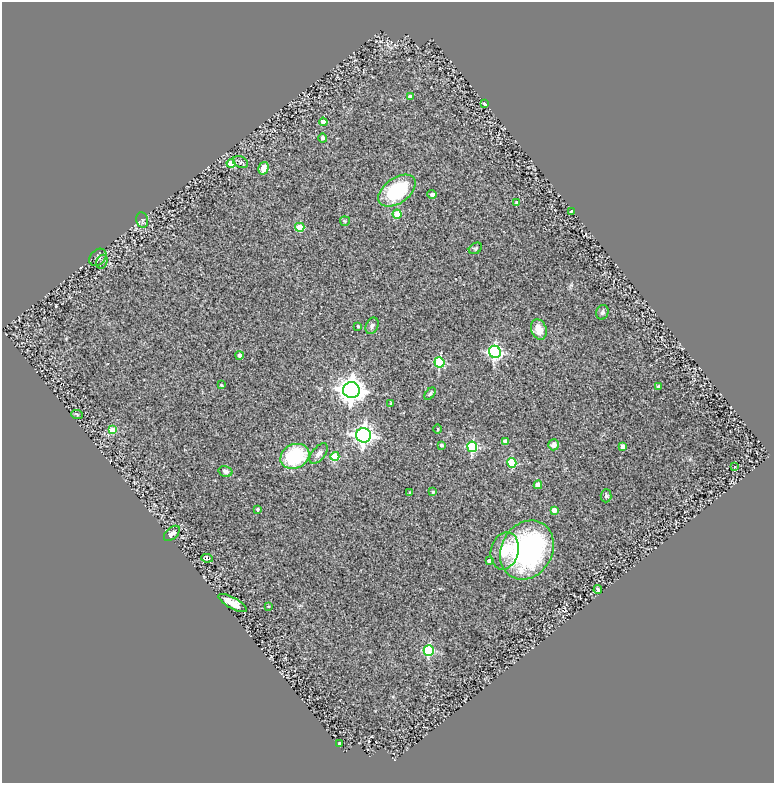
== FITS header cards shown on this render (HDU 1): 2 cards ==
NAXIS1  =                  772
NAXIS2  =                  781

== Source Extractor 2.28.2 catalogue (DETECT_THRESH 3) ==
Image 772 x 781 px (HDU 1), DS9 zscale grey, 1 PNG px = 1 image px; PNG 776 x 785 px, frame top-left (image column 1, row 781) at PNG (2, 2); each listed source drawn as its Kron ellipse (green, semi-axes under 4 px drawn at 4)
Background 0.254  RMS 0.031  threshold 0.092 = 3 sigma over >= 5 px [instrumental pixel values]
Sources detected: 61; all 61 listed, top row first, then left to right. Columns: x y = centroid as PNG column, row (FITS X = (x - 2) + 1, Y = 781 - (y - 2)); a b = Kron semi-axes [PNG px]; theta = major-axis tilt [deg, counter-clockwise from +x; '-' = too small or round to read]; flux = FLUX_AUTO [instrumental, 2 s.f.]
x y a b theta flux
410 97 4 3 - 5.5
485 104 4 3 - 8.2
323 122 4 4 - 14
323 138 4 4 - 5.3
241 162 8 5 -26 5.4
231 163 4 4 - 45
263 168 6 5 - 22
397 191 21 12 36 140
432 194 4 4 - 6.7
517 202 4 4 - 3.8
571 211 4 2 - 1.6
397 214 4 4 - 56
142 220 8 6 -78 5.6
345 221 5 5 - 2.9
300 227 4 4 - 65
475 248 7 5 33 3.4
98 257 10 7 44 6.3
102 262 7 5 66 5.2
602 312 7 6 - 5.5
358 326 3 3 - 2.6
372 326 9 6 66 6
539 329 10 7 -70 28
495 352 6 6 - 390
239 355 4 4 - 7.8
439 362 5 5 - 170
221 385 3 3 - 2.3
658 387 4 3 - 5
351 390 8 8 - 2000
430 394 7 4 53 3.6
391 403 4 3 - 2.3
77 414 6 4 -5 2.3
438 429 5 3 - 1.7
113 430 4 4 - 53
364 435 7 7 - 960
505 441 4 4 - 14
442 445 3 3 - 4.3
554 445 5 5 - 11
472 447 5 5 - 180
623 447 4 4 - 15
319 454 12 6 51 10
295 456 15 12 26 140
335 456 4 4 - 80
512 463 5 4 - 93
735 466 3 2 - 2.8
225 471 7 5 -15 4.8
538 485 4 4 - 29
433 492 3 3 - 3.2
410 493 4 3 - 1.6
606 496 6 5 - 3.3
257 509 3 3 - 3.2
554 510 4 4 - 18
172 533 9 5 42 8
527 550 31 25 60 370
505 551 19 14 76 43
207 558 6 4 -7 5.1
489 561 4 4 - 7.6
598 590 4 3 - 3.4
233 603 16 5 -29 21
269 606 4 2 - 1.5
429 650 5 5 - 200
340 743 3 3 - 3.1